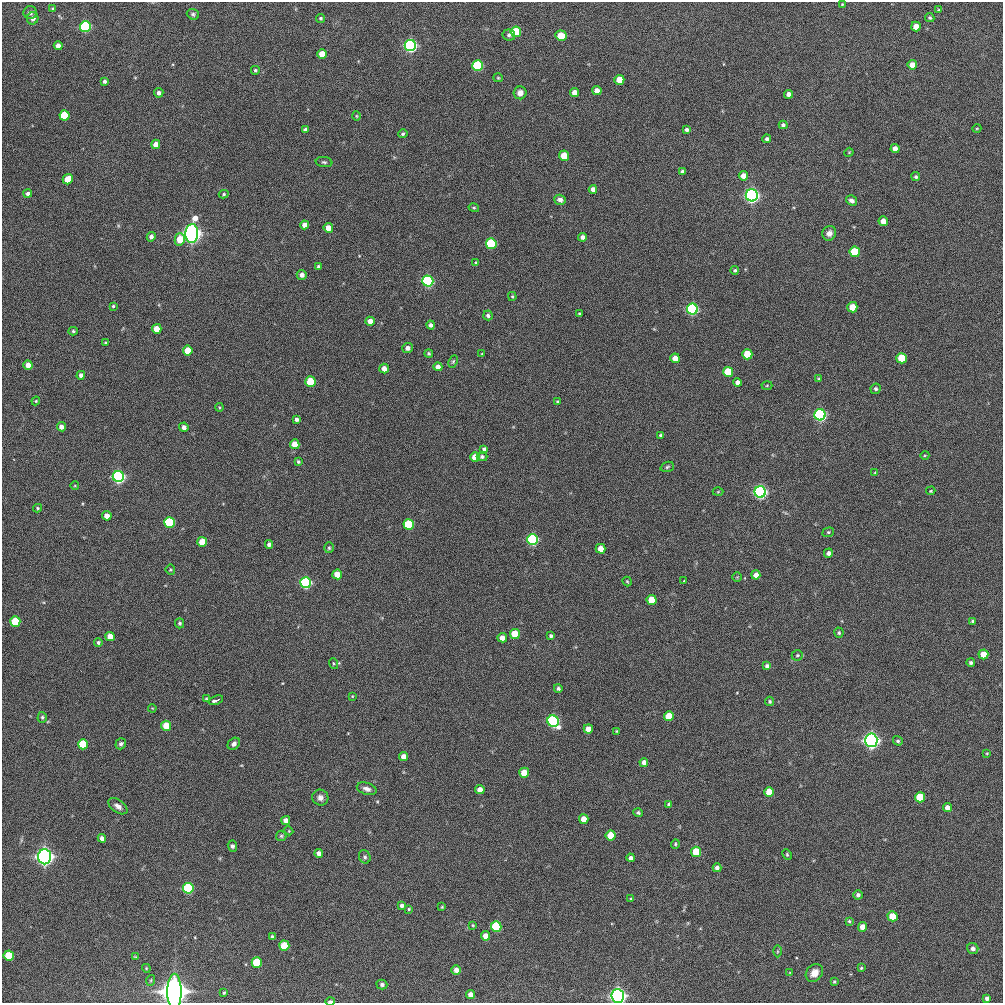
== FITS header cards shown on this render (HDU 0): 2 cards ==
NAXIS1  =                 1001 / length of data axis 1
NAXIS2  =                 1001 / length of data axis 2

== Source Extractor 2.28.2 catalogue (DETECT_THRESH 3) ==
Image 1001 x 1001 px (HDU 0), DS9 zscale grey, 1 PNG px = 1 image px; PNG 1005 x 1005 px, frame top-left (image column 1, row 1001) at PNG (2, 2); each listed source drawn as its Kron ellipse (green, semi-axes under 4 px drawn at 4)
Background 832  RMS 22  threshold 64.9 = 3 sigma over >= 5 px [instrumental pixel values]
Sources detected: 227; all 227 listed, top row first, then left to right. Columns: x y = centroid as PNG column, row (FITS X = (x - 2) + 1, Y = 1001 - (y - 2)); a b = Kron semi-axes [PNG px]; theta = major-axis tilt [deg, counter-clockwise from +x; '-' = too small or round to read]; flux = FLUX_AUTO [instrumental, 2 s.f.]
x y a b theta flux
842 4 4 3 - 1.2e+03
53 9 3 2 - 1.7e+03
939 10 4 3 - 1.8e+03
30 13 7 6 - 4.5e+03
193 14 6 5 - 3.0e+03
33 18 6 6 - 5.5e+03
321 18 4 4 - 2.1e+03
930 18 5 4 - 2.3e+03
85 26 5 5 - 3.4e+05
916 26 5 5 - 2.0e+04
516 32 5 5 - 8.1e+04
509 35 6 5 - 3.6e+03
561 35 6 5 - 3.5e+04
410 45 5 5 - 6.3e+05
58 46 4 4 - 9.6e+03
322 54 5 5 - 1.9e+04
912 65 4 4 - 1.3e+04
478 66 5 5 - 2.0e+05
255 70 4 4 - 2.3e+03
498 78 5 4 - 1.7e+03
619 80 5 5 - 2.6e+04
104 81 4 3 - 3.2e+03
597 91 4 4 - 1.1e+04
159 93 5 4 - 4.9e+03
520 93 6 6 - 1.0e+04
575 93 4 4 - 1.5e+04
789 94 4 4 - 7.4e+03
64 115 5 5 - 8.6e+04
356 116 4 4 - 1.5e+03
783 125 4 4 - 3.7e+03
977 128 4 3 - 1.2e+03
305 130 4 4 - 4.5e+03
687 130 4 4 - 3.7e+03
403 134 4 4 - 2.3e+03
767 139 4 4 - 3.0e+03
156 144 4 4 - 1.2e+04
895 149 4 4 - 1.1e+04
849 152 4 3 - 1.2e+03
564 156 5 5 - 3.1e+04
324 162 8 5 -8 2.9e+03
682 172 4 3 - 4.0e+03
743 176 4 4 - 1.2e+04
916 177 4 4 - 2.5e+03
68 179 5 5 - 2.2e+04
593 189 4 4 - 7.1e+03
28 193 4 4 - 3.6e+03
224 194 5 4 - 2.0e+03
752 195 6 6 - 9.6e+05
560 200 6 5 - 5.7e+03
851 200 6 4 -33 5.9e+03
474 208 5 4 - 1.8e+03
883 221 5 4 - 1.4e+04
305 225 4 4 - 1.0e+04
328 228 5 4 - 1.5e+04
829 233 7 6 - 7.7e+03
192 234 9 6 86 1.9e+06
151 237 5 4 - 5.1e+03
583 237 4 4 - 6.6e+03
180 239 6 5 - 3.5e+04
491 244 5 5 - 2.1e+05
855 252 5 5 - 8.0e+04
476 263 4 3 - 1.4e+03
319 267 4 4 - 3.2e+03
735 270 4 4 - 2.5e+03
302 275 5 5 - 5.6e+03
428 281 5 5 - 4.5e+05
512 296 4 3 - 1.8e+03
113 306 4 4 - 2.1e+03
852 307 5 5 - 2.8e+04
692 309 5 5 - 4.5e+05
580 314 3 3 - 2.1e+03
488 315 5 4 - 3.5e+03
370 321 4 4 - 1.0e+04
431 325 4 4 - 4.1e+03
157 329 5 4 - 2.0e+04
73 331 4 4 - 2.1e+03
106 343 4 3 - 1.8e+03
407 348 5 5 - 5.2e+03
188 350 5 5 - 2.5e+04
429 353 4 4 - 2.3e+03
482 354 4 3 - 1.3e+03
747 354 5 5 - 5.1e+04
675 358 5 4 - 1.6e+04
901 358 5 5 - 6.6e+04
453 361 6 4 63 2.0e+03
28 365 4 4 - 1.2e+04
438 367 4 4 - 7.9e+03
384 369 5 5 - 1.1e+04
728 372 5 5 - 7.5e+04
81 375 4 4 - 4.7e+03
819 379 4 4 - 2.1e+03
310 382 5 5 - 6.1e+04
737 382 4 4 - 7.5e+03
767 385 5 3 - 1.5e+03
876 389 5 5 - 3.5e+03
36 401 4 4 - 1.4e+03
557 402 3 2 - 1.6e+03
219 407 4 3 - 1.5e+03
820 415 5 5 - 6.0e+05
296 419 4 4 - 4.0e+03
61 427 4 4 - 7.7e+03
184 427 4 4 - 5.7e+03
661 435 4 3 - 2.9e+03
295 444 5 4 - 1.8e+04
484 449 4 4 - 4.1e+03
925 455 4 3 - 1.3e+03
482 456 5 4 - 3.1e+03
475 457 5 5 - 2.0e+04
298 461 4 3 - 2.2e+03
667 467 7 5 19 2.5e+03
875 473 4 3 - 1.5e+03
118 477 5 5 - 6.1e+05
75 486 4 3 - 1.2e+03
931 491 5 3 - 1.4e+03
718 492 5 3 - 1.3e+03
760 492 6 5 - 7.2e+05
38 508 4 4 - 1.6e+03
107 516 5 4 - 1.2e+04
169 522 5 5 - 1.6e+05
409 524 5 5 - 1.1e+05
828 532 6 4 20 2.1e+03
533 540 5 5 - 3.7e+05
202 542 5 5 - 2.5e+04
269 544 4 4 - 4.4e+03
329 548 5 4 - 2.2e+03
601 549 5 5 - 2.1e+04
828 553 5 4 - 5.1e+03
170 570 5 4 - 1.8e+03
337 574 5 5 - 2.1e+04
756 575 4 4 - 1.1e+04
737 577 5 5 - 1.6e+03
627 581 5 4 - 1.6e+03
684 581 3 3 - 9.6e+02
306 583 5 5 - 4.0e+05
652 600 5 5 - 3.9e+04
15 621 5 5 - 7.6e+04
973 621 3 3 - 2.9e+03
179 623 5 4 - 3.0e+03
839 633 5 4 - 2.5e+03
515 634 5 5 - 4.7e+04
551 636 4 3 - 2.9e+03
110 637 5 4 - 1.7e+04
502 638 5 4 - 1.2e+04
98 642 4 4 - 2.6e+03
983 654 5 5 - 2.3e+04
797 655 6 5 - 2.3e+03
971 663 4 4 - 3.2e+03
334 664 6 4 -72 1.8e+03
767 666 4 4 - 4.3e+03
558 688 4 4 - 3.2e+03
352 696 3 2 - 1.0e+03
206 699 3 3 - 1.4e+03
216 700 8 3 21 9.6e+03
770 701 5 4 - 2.4e+03
152 708 4 3 - 1.1e+03
669 716 5 5 - 4.0e+04
42 717 5 4 - 2.3e+03
553 721 6 5 - 5.0e+05
166 726 5 5 - 3.1e+04
588 729 4 4 - 1.4e+04
617 731 3 3 - 1.3e+03
871 740 7 6 - 1.3e+06
898 741 5 4 - 2.6e+03
83 744 5 5 - 7.9e+04
121 744 6 5 - 3.2e+03
234 744 7 5 43 5.3e+03
987 753 3 3 - 1.4e+03
403 757 4 4 - 1.1e+04
644 762 4 4 - 7.7e+03
524 773 5 5 - 3.1e+04
367 789 10 6 -17 6.1e+03
480 790 4 4 - 1.4e+04
769 792 5 5 - 3.7e+04
920 797 5 5 - 6.7e+04
320 798 8 8 - 6.8e+03
669 804 4 4 - 3.2e+03
118 806 11 6 -36 7.4e+03
947 808 4 4 - 9.9e+03
638 813 4 4 - 2.5e+03
584 819 5 4 - 1.9e+04
286 820 4 4 - 1.0e+04
289 831 4 3 - 1.3e+03
611 835 5 5 - 3.8e+04
281 836 5 5 - 2.2e+03
102 838 4 4 - 6.7e+03
675 844 4 4 - 1.9e+03
232 846 5 4 - 3.5e+03
696 852 5 5 - 5.2e+04
319 853 4 4 - 7.8e+03
787 854 6 4 -64 1.9e+03
45 857 7 6 - 1.6e+06
365 857 7 5 -64 3.1e+03
631 858 4 4 - 6.1e+03
717 868 4 4 - 6.1e+03
188 888 5 5 - 2.6e+05
858 895 4 4 - 4.3e+03
631 899 4 3 - 1.6e+03
402 906 4 4 - 3.8e+03
442 907 3 3 - 1.4e+03
409 909 4 4 - 1.6e+03
892 916 5 5 - 3.2e+04
849 921 4 4 - 2.0e+03
473 925 4 3 - 1.6e+03
496 927 5 5 - 1.5e+05
862 927 5 4 - 1.6e+04
485 936 4 4 - 1.4e+04
272 937 4 3 - 4.5e+03
284 946 5 5 - 5.2e+04
973 948 6 5 - 5.2e+03
777 951 6 4 90 1.9e+03
9 956 5 5 - 6.3e+04
135 957 4 3 - 1.3e+03
257 962 5 5 - 7.7e+04
146 968 4 3 - 1.4e+03
861 968 3 3 - 1.6e+03
456 970 5 4 - 9.3e+03
790 973 4 4 - 1.4e+03
814 973 10 7 47 1.5e+04
151 980 5 3 - 1.6e+03
834 982 4 3 - 1.7e+03
382 984 5 4 - 3.3e+03
174 992 18 7 -90 4.8e+06
224 993 4 3 - 1.7e+03
470 994 4 4 - 9.2e+03
618 996 7 6 - 1.3e+06
987 998 4 4 - 4.6e+03
330 1001 4 3 - 3.4e+03
At the frame edge (FLAGS 8, measured only in part): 3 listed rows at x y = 174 992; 618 996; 330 1001